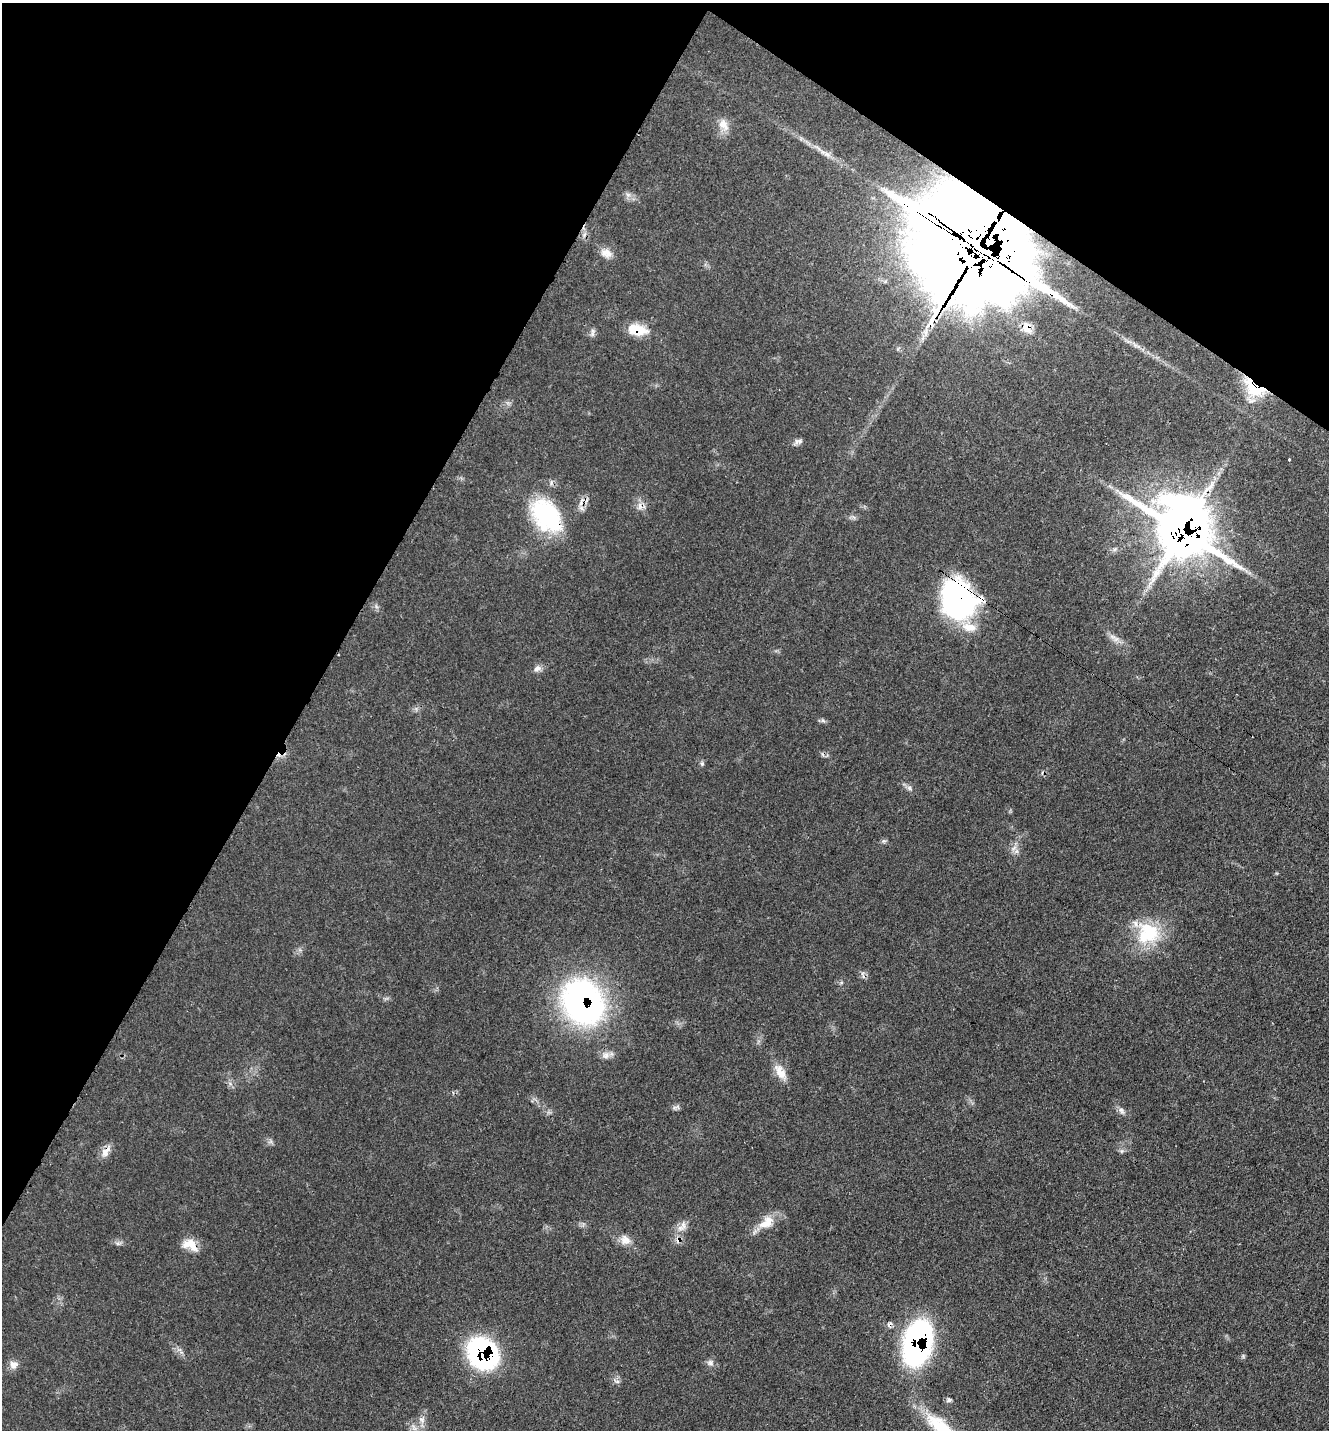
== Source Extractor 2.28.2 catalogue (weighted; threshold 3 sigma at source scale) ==
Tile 2 of 4 x 4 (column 2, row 1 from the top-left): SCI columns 1563-2889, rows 4385-5812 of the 5919 x 5911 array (HDU 1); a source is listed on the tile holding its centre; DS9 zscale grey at full resolution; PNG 1331 x 1432 px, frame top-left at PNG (2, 3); no overlay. Shown black and unused: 30% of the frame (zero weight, under 3 of 4 exposures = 9% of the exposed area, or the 3 px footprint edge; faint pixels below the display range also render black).
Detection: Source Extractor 2.28.2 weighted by HDU 2 'WHT'; one run over the whole footprint, this tile lists its part. Background 0.0616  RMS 0.0036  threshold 0.0161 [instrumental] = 3 sigma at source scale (4.5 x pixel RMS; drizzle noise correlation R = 1.50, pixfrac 1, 0.05/0.05 arcsec/px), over >= 5 px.
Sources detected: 46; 3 cosmic-ray / hot-pixel residue — not listed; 4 inside a brighter listed object's ellipse — not listed separately; the other 39 listed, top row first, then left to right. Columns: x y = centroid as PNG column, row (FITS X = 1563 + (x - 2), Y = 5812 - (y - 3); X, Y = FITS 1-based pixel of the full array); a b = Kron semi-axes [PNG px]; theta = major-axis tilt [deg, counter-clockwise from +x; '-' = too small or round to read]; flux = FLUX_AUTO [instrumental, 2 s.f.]
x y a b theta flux
724 125 18 12 -59 4
827 154 14 7 -26 2.3
628 195 7 6 - 1.2
977 246 46 26 -37 11000
606 253 16 10 -18 3.2
1027 328 17 12 -73 4.6
637 330 24 12 -11 8
1137 346 14 4 -25 1.6
1253 387 28 15 -42 16
800 441 8 6 3 1.2
1289 460 3 2 - 0.51
546 515 43 28 -53 35
1182 530 23 19 -52 1600
959 601 43 33 -78 63
1112 637 12 6 -21 1.8
537 668 11 7 19 1.7
823 720 7 4 -44 0.73
702 764 6 5 - 0.65
909 788 8 7 - 1.2
1013 849 7 4 20 0.93
1148 933 31 30 - 20
583 1002 50 40 -62 100
606 1055 12 9 35 2.2
780 1072 21 11 -60 4.9
1121 1111 12 6 -60 1.4
106 1151 18 8 54 2.9
1122 1151 6 6 - 0.77
766 1223 24 14 37 6.4
680 1228 12 7 -12 2.1
625 1240 14 12 -32 3.4
190 1245 21 12 -25 5.4
889 1325 8 6 65 1
917 1343 33 20 77 110
482 1353 26 21 -53 75
711 1363 8 7 - 1.3
13 1365 11 10 - 2.2
617 1381 7 4 0 0.78
949 1400 7 6 - 0.85
422 1420 8 5 -31 1
Overlapping masked pixels (flux is a lower limit): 13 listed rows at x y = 977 246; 1027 328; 637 330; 1253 387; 546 515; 1182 530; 959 601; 583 1002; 106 1151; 190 1245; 889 1325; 917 1343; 482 1353